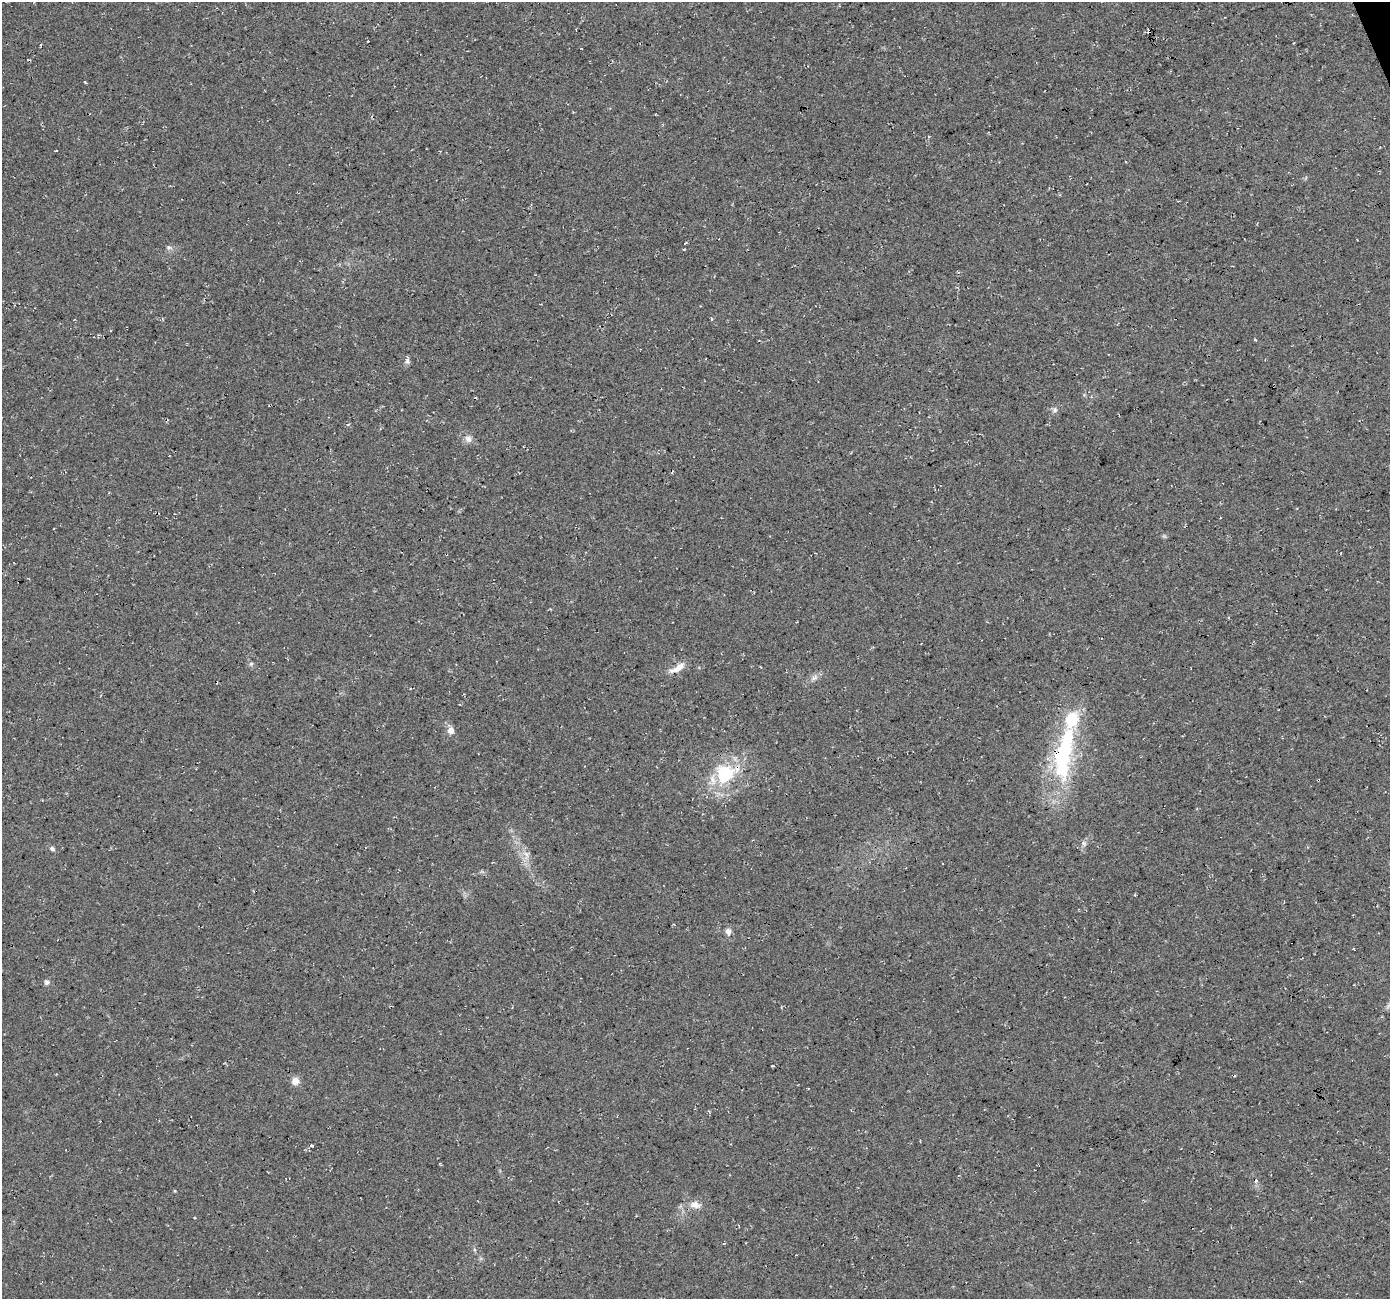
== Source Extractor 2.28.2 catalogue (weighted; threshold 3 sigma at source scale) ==
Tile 10 of 4 x 4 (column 2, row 3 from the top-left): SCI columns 1390-2777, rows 1431-2727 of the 5553 x 5399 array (HDU 1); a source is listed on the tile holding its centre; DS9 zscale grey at full resolution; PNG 1392 x 1301 px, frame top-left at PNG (2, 2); no overlay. Shown black and unused: <1% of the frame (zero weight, under 3 of 4 exposures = <1% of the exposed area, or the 3 px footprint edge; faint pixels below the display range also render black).
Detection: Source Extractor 2.28.2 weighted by HDU 2 'WHT'; one run over the whole footprint, this tile lists its part. Background 0.0328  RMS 0.0079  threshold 0.0356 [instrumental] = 3 sigma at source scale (4.5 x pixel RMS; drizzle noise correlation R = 1.50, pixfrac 1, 0.0396/0.0396 arcsec/px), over >= 5 px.
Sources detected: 26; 1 too faint to see at this stretch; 1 inside a brighter object's white glare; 2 cosmic-ray / hot-pixel residue — not listed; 2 inside a brighter listed object's ellipse — not listed separately; the other 20 listed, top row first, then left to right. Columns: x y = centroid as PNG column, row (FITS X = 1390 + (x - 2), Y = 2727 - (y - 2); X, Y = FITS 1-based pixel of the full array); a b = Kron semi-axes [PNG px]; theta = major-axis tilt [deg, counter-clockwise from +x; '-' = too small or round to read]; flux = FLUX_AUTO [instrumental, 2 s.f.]
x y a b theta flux
169 247 8 5 -18 1.8
407 361 8 6 15 2.3
1055 410 7 6 - 2.1
348 424 5 3 - 0.97
468 439 11 8 -43 4.2
251 664 6 5 - 1.4
678 668 21 8 32 8.5
813 678 9 4 9 2.3
451 730 7 7 - 5.4
1061 764 61 24 -85 71
725 774 8 7 - 86
1084 843 8 6 -69 2
52 849 7 6 - 1.9
526 854 10 5 -54 3.2
728 931 8 7 - 3.7
47 982 7 6 - 2.2
295 1081 11 10 - 5.2
1256 1181 6 3 45 1.1
175 1191 4 3 - 0.71
695 1205 15 9 -16 6.7
Overlapping masked pixels (flux is a lower limit): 2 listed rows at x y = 1061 764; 725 774